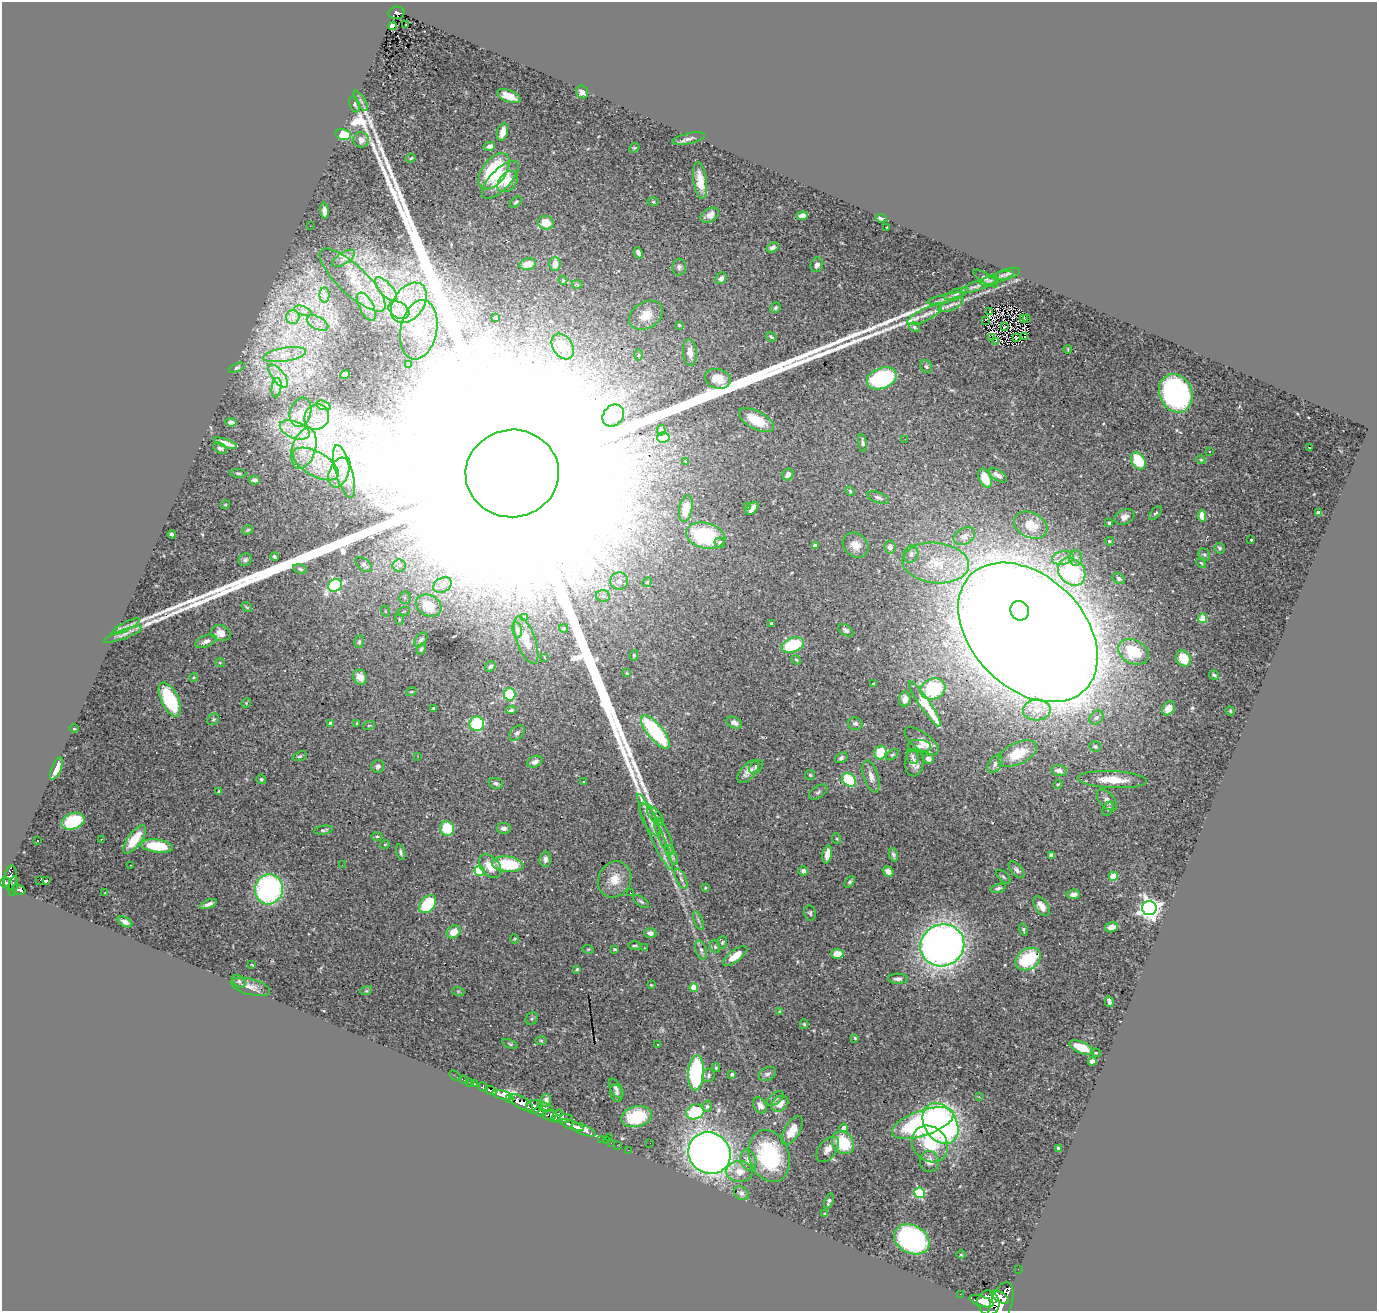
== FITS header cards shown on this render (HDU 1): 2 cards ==
NAXIS1  =                 1375
NAXIS2  =                 1309

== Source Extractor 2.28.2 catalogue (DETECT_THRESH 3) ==
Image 1375 x 1309 px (HDU 1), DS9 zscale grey, 1 PNG px = 1 image px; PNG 1379 x 1313 px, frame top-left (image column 1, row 1309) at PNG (2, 2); each listed source drawn as its Kron ellipse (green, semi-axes under 4 px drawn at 4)
Background 0.982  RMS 0.03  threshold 0.089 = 3 sigma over >= 5 px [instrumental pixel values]
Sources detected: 398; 2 with non-positive FLUX_AUTO (blend fragments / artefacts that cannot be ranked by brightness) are neither listed nor drawn; the other 396 listed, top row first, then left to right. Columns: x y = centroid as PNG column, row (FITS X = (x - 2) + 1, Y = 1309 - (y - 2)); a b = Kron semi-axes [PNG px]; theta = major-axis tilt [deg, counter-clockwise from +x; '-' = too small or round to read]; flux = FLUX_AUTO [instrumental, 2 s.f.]
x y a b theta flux
396 13 8 6 7 1.7e+02
406 25 3 2 - 5.4e+00
393 26 4 4 - 1.1e+02
582 92 6 6 - 8.7e+00
509 96 12 5 -21 2.3e+01
361 101 12 3 -58 4.3e+00
355 104 8 5 -68 3.6e+00
503 132 9 5 74 1.8e+01
343 135 8 5 -12 6.2e+01
689 139 16 5 12 7.5e+00
361 140 7 7 - 1.2e+01
489 146 6 4 13 6.9e+00
634 148 5 4 - 2.0e+00
411 158 5 2 - 2.1e+00
494 171 21 12 54 1.4e+02
500 180 24 10 46 5.1e+01
700 180 18 6 -81 2.6e+01
508 181 12 8 49 1.9e+01
516 202 7 4 41 4.1e+00
653 202 6 4 0 2.1e+00
324 211 8 4 -85 1.1e+01
710 215 10 6 30 1.3e+01
802 216 6 4 6 9.9e+00
881 218 6 4 -8 6.4e+00
546 223 8 6 -15 2.8e+01
310 226 2 2 - 3.7e+00
887 227 3 3 - 7.5e+00
772 248 6 4 33 6.6e+00
638 253 5 4 - 6.7e+00
344 258 13 6 33 7.5e+00
528 264 8 5 10 2.6e+01
555 264 7 6 - 1.7e+01
817 265 7 6 - 7.9e+00
679 267 8 7 - 6.3e+00
1007 274 13 5 15 5.7e+00
721 278 6 5 - 8.4e+00
986 278 14 5 -33 6.8e+00
996 278 17 5 18 9.8e+00
353 280 43 14 -43 5.9e+01
563 280 5 4 - 2.4e+00
577 284 5 3 - 2.2e+00
980 285 20 5 20 1.1e+01
386 289 15 6 -49 1.6e+01
956 294 13 4 20 7.3e+00
325 295 7 5 90 6.1e+00
945 298 18 4 13 9.3e+00
409 303 22 15 54 7.2e+01
951 305 13 5 25 9.3e+00
366 307 16 7 -63 1.5e+01
775 308 5 5 - 3.4e+00
399 310 11 7 -31 1.8e+01
303 311 9 4 -21 5.9e+00
990 311 4 2 - 2.3e+00
646 315 18 13 31 3.2e+01
924 315 19 6 26 1.5e+01
293 317 7 6 - 8.0e+00
495 318 3 2 - 2.0e+00
1024 319 2 2 - 2.3e+00
1027 319 2 2 - 1.3e+00
985 320 2 2 - 2.3e+02
317 323 11 6 -28 9.5e+00
679 325 4 4 - 1.7e+00
914 327 6 4 -33 3.6e+00
1005 327 3 2 - 5.8e-01
419 330 30 18 79 7.7e+01
771 337 5 3 - 2.9e+00
1016 337 3 3 - 2.7e+00
1025 337 2 2 - 1.2e+00
991 338 4 2 - 2.8e+00
996 341 3 3 - 2.6e+00
563 346 14 9 -56 2.8e+01
1068 349 4 2 - 1.4e+00
690 352 13 7 -85 1.4e+01
285 355 22 6 9 1.9e+01
638 355 6 4 90 3.0e+00
409 365 3 2 - 1.0e+00
926 367 7 5 -59 4.4e+00
237 368 8 4 24 3.1e+00
345 375 5 4 - 1.4e+01
278 376 14 6 -52 1.4e+01
882 378 15 10 23 3.0e+02
718 379 13 9 -16 2.4e+01
277 388 10 4 81 7.3e+00
1176 393 20 16 -66 5.8e+02
323 405 7 4 -19 5.6e+00
300 412 15 10 73 1.9e+01
613 415 12 9 49 1.9e+01
317 417 13 12 - 2.7e+01
756 420 19 9 -28 4.6e+01
231 422 5 4 - 8.2e+00
295 430 16 8 -22 2.4e+01
661 430 5 4 - 5.4e+00
663 437 6 5 - 4.6e+01
905 439 2 2 - 4.4e+00
225 443 12 4 -19 1.7e+01
863 443 9 4 -80 4.9e+00
1310 447 3 2 - 1.4e+00
220 448 7 5 -31 5.5e+00
304 449 21 11 74 3.6e+01
1210 451 3 2 - 3.8e+00
1201 460 4 3 - 1.9e+00
1138 461 9 6 -56 7.7e+01
686 462 3 3 - 4.8e+00
316 464 25 12 -30 4.9e+01
339 472 15 9 69 2.1e+01
344 472 27 8 -74 3.1e+01
238 473 8 3 -5 2.8e+00
512 473 47 44 7 1.2e+06
788 475 6 5 - 9.0e+00
998 475 10 5 -33 1.1e+01
985 478 10 6 -65 2.6e+01
255 480 5 4 - 6.4e+00
850 491 5 3 - 2.0e+00
878 498 11 5 -20 6.6e+00
225 505 5 3 - 1.7e+00
747 507 4 3 - 1.9e+00
752 508 8 4 46 1.2e+01
686 509 13 6 80 2.2e+01
1155 513 8 4 49 3.5e+00
1319 513 4 4 - 2.3e+01
1202 516 6 4 -84 1.7e+01
1124 517 10 7 24 1.1e+01
1109 523 4 3 - 3.5e+00
1031 525 17 12 -27 3.1e+01
248 530 6 4 27 2.9e+00
172 534 4 3 - 4.1e+00
706 536 20 13 -14 1.5e+02
964 536 11 8 29 1.1e+01
1251 540 3 3 - 2.2e+00
1109 541 4 4 - 3.3e+00
720 543 5 5 - 9.0e+00
856 545 14 11 -41 2.2e+01
815 546 4 3 - 5.4e+00
890 547 6 5 - 1.2e+01
1219 548 5 5 - 3.8e+00
911 554 8 7 - 8.2e+00
1204 555 7 5 -66 3.5e+00
274 557 4 3 - 3.7e+00
1063 558 11 6 9 1.4e+01
1075 558 7 6 - 8.4e+00
245 560 7 6 - 4.6e+00
936 563 33 20 -6 1.0e+02
1201 563 5 4 - 2.4e+00
364 565 9 6 -39 6.6e+00
399 565 6 6 - 6.5e+00
300 569 7 4 -16 3.7e+00
1072 572 15 12 -49 2.0e+02
1119 579 6 5 - 4.1e+00
619 581 9 8 - 1.1e+01
647 582 5 4 - 2.6e+00
335 585 7 6 - 2.9e+02
442 585 10 7 28 1.4e+01
603 596 7 5 -6 4.7e+00
405 598 6 6 - 7.5e+00
429 605 13 10 -28 5.8e+01
247 607 6 4 -36 2.4e+00
385 611 6 3 -71 2.5e+00
1020 611 10 9 - 7.3e+02
403 612 7 3 19 2.3e+00
525 617 3 3 - 1.9e+00
1203 618 4 4 - 5.0e+01
399 619 6 3 -73 2.4e+00
771 624 3 3 - 4.3e+00
126 627 16 3 27 7.2e+00
564 628 4 3 - 2.5e+00
517 630 8 5 -79 3.7e+00
846 630 8 5 -34 5.3e+00
1028 632 81 56 -45 1.4e+04
221 633 10 8 -17 1.5e+01
123 634 20 4 21 9.5e+00
421 640 8 5 52 5.1e+00
526 640 25 9 -70 3.0e+01
206 641 11 5 22 9.1e+00
359 642 6 5 - 3.6e+00
793 645 12 7 20 1.1e+02
421 649 6 4 61 3.2e+00
1133 652 16 11 -28 6.2e+01
634 655 5 4 - 3.1e+00
544 657 3 3 - 3.0e+00
1183 658 8 7 - 4.8e+01
796 660 5 4 - 2.0e+00
220 663 5 3 - 1.7e+00
490 666 6 4 33 5.1e+00
627 673 3 3 - 1.6e+00
1214 675 5 3 - 3.6e+00
194 677 4 3 - 2.0e+00
360 677 8 6 -53 2.0e+01
874 684 4 3 - 7.2e+00
933 689 13 10 20 1.2e+02
411 692 5 3 - 1.7e+00
510 694 6 6 - 6.9e+01
905 699 7 5 84 1.8e+01
170 700 18 8 -64 1.4e+02
246 703 5 4 - 2.3e+00
925 704 27 5 -56 9.6e+01
433 708 3 2 - 1.6e+00
1169 708 7 5 55 1.5e+01
511 710 5 4 - 3.8e+00
1037 710 14 10 4 2.5e+01
1230 711 4 4 - 2.0e+00
1096 717 8 6 44 6.4e+00
213 719 6 5 - 3.5e+00
330 723 4 3 - 5.0e+00
357 723 4 4 - 1.7e+00
734 723 8 5 -25 7.7e+00
477 724 7 7 - 1.2e+02
855 724 7 6 - 5.1e+00
369 725 6 3 19 2.1e+00
74 729 4 3 - 1.7e+00
655 732 21 7 -50 1.8e+02
517 733 9 6 43 6.1e+00
922 741 20 8 -36 2.4e+01
919 746 12 6 -3 9.4e+00
1095 746 6 5 - 4.0e+00
880 753 7 6 - 7.1e+01
1017 754 21 10 26 4.7e+01
892 755 7 4 39 3.1e+00
300 756 7 4 19 3.3e+00
418 756 3 2 - 3.6e+00
912 757 8 6 -72 6.2e+00
841 758 7 4 33 4.6e+00
928 759 5 4 - 8.3e+00
535 762 8 5 24 8.9e+00
914 763 13 9 84 1.6e+01
995 764 10 6 58 7.8e+00
378 766 6 6 - 6.3e+00
756 767 8 5 47 4.8e+00
56 769 12 4 67 1.9e+01
748 771 14 7 47 1.4e+01
1059 771 7 5 -14 9.2e+00
810 775 5 5 - 2.8e+00
871 776 16 7 -72 1.4e+01
261 779 5 4 - 3.3e+00
849 780 8 6 -41 9.9e+01
1112 780 35 8 -3 4.0e+01
583 781 2 2 - 1.5e+00
496 783 7 5 -18 4.7e+00
1058 784 5 3 - 1.7e+00
219 792 4 3 - 3.5e+00
818 792 10 6 33 4.6e+00
1107 800 12 7 -47 1.0e+01
1108 809 7 5 64 3.6e+00
656 816 11 5 -53 8.5e+00
650 820 18 7 -62 1.7e+01
73 821 12 8 20 1.2e+02
504 828 7 5 -6 7.7e+00
447 829 7 7 - 7.6e+01
323 830 9 4 9 4.0e+00
655 832 41 6 -66 3.5e+01
377 836 5 3 - 2.3e+00
664 836 20 5 -66 1.5e+01
101 839 3 2 - 1.7e+00
837 839 5 3 - 1.9e+00
38 840 3 2 - 2.0e+00
134 840 17 7 53 5.6e+01
385 844 5 3 - 1.5e+00
157 846 16 6 -7 8.7e+01
401 852 8 4 -74 4.0e+00
827 854 9 4 80 2.0e+01
672 855 11 4 -61 6.3e+00
893 855 7 4 -76 4.5e+00
1051 855 4 4 - 5.1e+00
545 859 7 5 87 8.0e+00
508 864 16 7 -6 9.2e+01
131 865 2 2 - 1.3e+00
342 865 2 2 - 2.2e+00
490 866 13 9 -50 3.1e+01
1017 870 10 5 -48 6.8e+00
480 871 5 5 - 1.2e+02
803 871 4 4 - 6.5e+00
888 872 6 4 -37 1.2e+01
1113 876 4 4 - 6.8e+01
1003 877 9 3 -45 2.6e+00
11 878 12 6 84 9.9e+02
615 879 18 16 61 3.5e+01
681 879 11 4 -64 6.1e+00
40 880 2 2 - 7.7e+02
47 881 3 3 - 2.9e+01
5 882 5 4 - 6.2e+02
850 882 6 4 52 4.1e+00
13 886 10 4 79 3.8e+02
705 888 4 3 - 1.8e+00
998 888 8 4 16 4.7e+00
269 889 15 14 - 4.0e+02
19 890 7 5 -23 3.0e+02
105 893 3 2 - 1.2e+00
630 893 3 2 - 2.7e+00
1073 894 7 4 6 7.2e+00
641 902 9 4 -36 3.8e+00
208 904 9 3 22 7.9e+00
428 904 10 7 50 1.0e+02
1042 906 11 6 -57 1.8e+01
1149 908 7 7 - 1.4e+03
810 913 7 6 - 3.7e+00
698 921 10 3 -69 4.2e+00
125 922 8 4 -29 7.4e+00
1111 927 7 5 15 1.1e+01
1023 930 6 4 -74 2.9e+00
454 932 7 6 - 2.3e+01
650 933 6 4 -4 6.8e+00
515 939 5 3 - 2.0e+00
722 942 6 5 - 3.3e+00
634 945 6 3 0 3.1e+00
942 945 22 20 25 1.6e+03
715 947 6 5 - 3.3e+00
645 948 3 2 - 1.3e+00
588 949 6 3 -16 1.9e+00
615 949 3 3 - 2.0e+00
701 950 10 5 -73 6.5e+00
837 954 6 5 - 2.4e+01
735 956 14 6 37 3.4e+01
1028 959 14 10 33 1.3e+02
252 965 3 2 - 1.5e+00
577 969 3 3 - 2.9e+00
898 979 10 5 0 6.7e+00
239 981 7 5 -40 4.8e+00
651 985 3 2 - 1.9e+00
250 987 20 7 -14 1.5e+01
694 988 4 4 - 5.1e+01
366 991 6 3 17 2.6e+00
458 991 6 4 -18 2.7e+00
1109 1002 5 3 - 5.6e+00
780 1012 3 3 - 3.2e+00
532 1019 7 5 46 3.5e+00
804 1024 5 4 - 2.8e+00
855 1038 3 3 - 1.9e+00
541 1041 6 4 -2 2.8e+00
510 1044 8 3 -23 2.6e+00
658 1045 2 2 - 1.6e+00
1081 1047 13 6 -23 3.5e+01
1096 1053 5 3 - 1.8e+00
1092 1061 4 4 - 8.7e+00
716 1068 4 4 - 3.6e+00
696 1073 17 8 87 2.3e+02
732 1074 4 3 - 3.8e+00
767 1074 9 6 25 6.5e+00
709 1075 7 6 - 4.8e+00
455 1076 6 2 -34 1.4e+01
464 1080 5 3 - 3.4e+01
469 1082 3 2 - 1.6e+01
474 1084 3 3 - 5.7e+01
483 1087 5 3 - 2.1e+02
616 1089 11 5 -59 6.0e+00
491 1091 6 3 -22 4.0e+02
616 1093 9 6 -72 5.4e+00
502 1095 10 4 -12 2.9e+03
979 1096 2 2 - 2.8e+01
509 1098 4 3 - 8.1e+02
775 1099 9 5 37 5.5e+00
546 1100 6 5 - 8.4e+00
521 1102 13 5 -30 4.3e+03
780 1104 9 7 39 2.0e+01
760 1105 8 6 -58 1.1e+01
707 1106 6 4 73 3.5e+00
534 1107 7 6 - 1.6e+03
545 1107 7 4 -16 2.8e+02
540 1112 6 3 -22 5.7e+02
695 1112 9 7 18 1.3e+02
549 1115 7 5 -1 5.5e+02
557 1116 7 4 55 6.7e+02
636 1117 15 10 14 7.6e+01
563 1119 10 3 7 6.3e+02
923 1123 32 12 19 3.6e+02
941 1124 22 16 -56 5.9e+02
572 1125 12 4 -22 1.9e+03
844 1128 4 4 - 1.6e+01
584 1130 13 5 -24 2.7e+03
792 1131 16 7 59 3.0e+01
609 1137 2 2 - 7.0e+01
602 1139 2 2 - 9.0e+00
606 1140 2 2 - 2.1e+01
611 1143 2 2 - 1.9e+01
650 1143 2 2 - 1.3e+00
843 1143 12 10 -48 8.1e+01
930 1144 20 16 -46 1.3e+02
617 1145 2 2 - 1.3e+01
1058 1148 4 3 - 5.0e+00
828 1149 14 9 52 1.4e+01
628 1150 2 2 - 1.5e+01
709 1153 22 20 -40 2.1e+03
769 1156 27 20 -71 1.7e+02
748 1160 11 7 -73 1.3e+01
929 1161 10 9 - 1.8e+01
740 1171 13 10 0 2.0e+01
741 1193 8 6 -36 5.6e+00
920 1193 5 5 - 1.7e+02
829 1201 8 4 68 5.0e+00
825 1214 4 3 - 1.7e+00
912 1239 19 14 -28 5.0e+02
961 1255 5 3 - 1.6e+00
1018 1269 2 2 - 1.1e+01
960 1294 2 2 - 1.2e+01
1000 1297 10 5 -29 2.1e+03
982 1301 12 5 -18 2.7e+03
988 1303 12 11 - 5.5e+03
1001 1304 22 10 71 6.8e+03
At the frame edge (FLAGS 8, measured only in part): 1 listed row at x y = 1001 1304
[2 non-positive-flux detections neither listed nor drawn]